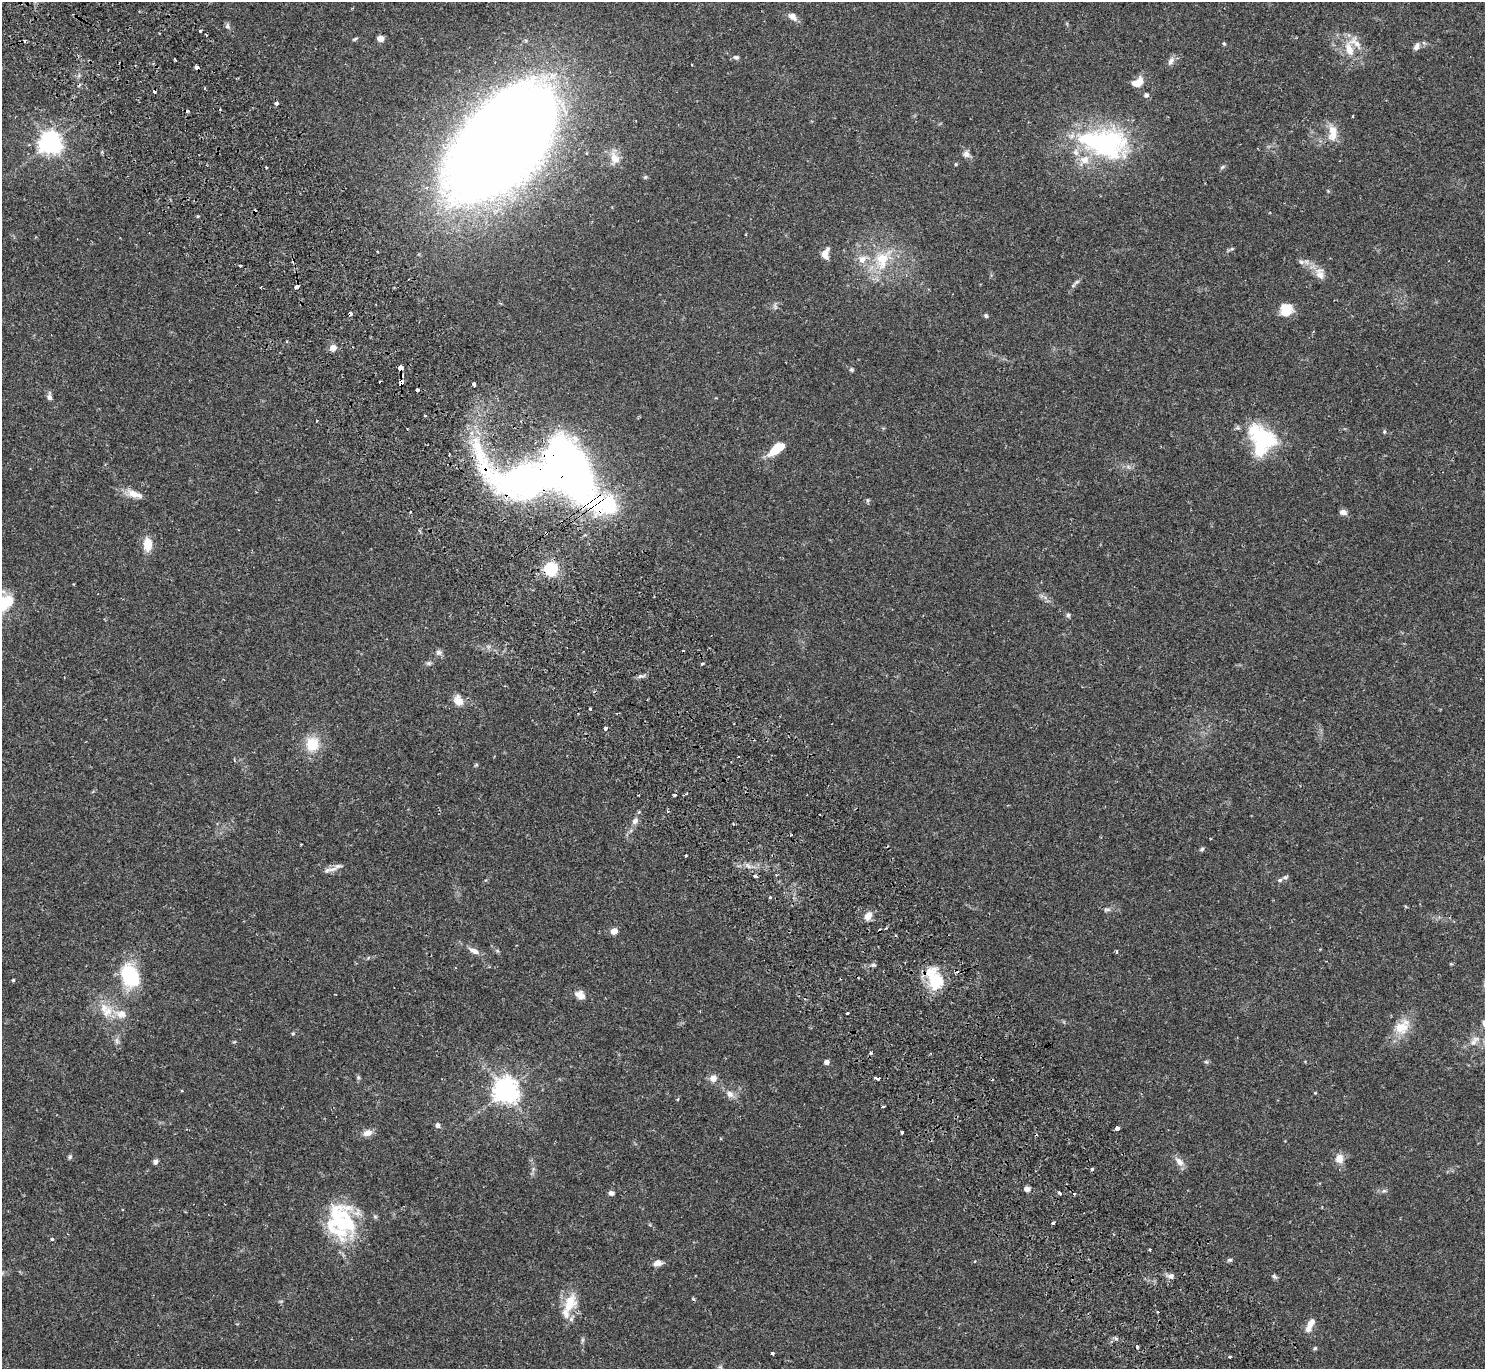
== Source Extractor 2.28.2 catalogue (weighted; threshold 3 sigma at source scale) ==
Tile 11 of 4 x 4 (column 3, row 3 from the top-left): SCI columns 3015-4497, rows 1568-2934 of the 6031 x 6007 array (HDU 1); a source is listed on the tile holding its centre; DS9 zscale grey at full resolution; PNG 1487 x 1371 px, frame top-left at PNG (2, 2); no overlay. Shown black and unused: <1% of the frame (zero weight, under 2 of 3 exposures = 3% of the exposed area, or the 3 px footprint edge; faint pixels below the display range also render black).
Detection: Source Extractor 2.28.2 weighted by HDU 2 'WHT'; one run over the whole footprint, this tile lists its part. Background 0.0994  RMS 0.0061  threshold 0.0275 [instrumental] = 3 sigma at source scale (4.5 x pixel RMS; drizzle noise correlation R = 1.50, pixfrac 1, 0.05/0.05 arcsec/px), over >= 5 px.
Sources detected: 153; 2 inside a brighter object's white glare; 16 cosmic-ray / hot-pixel residue — not listed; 8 inside a brighter listed object's ellipse — not listed separately; the other 127 listed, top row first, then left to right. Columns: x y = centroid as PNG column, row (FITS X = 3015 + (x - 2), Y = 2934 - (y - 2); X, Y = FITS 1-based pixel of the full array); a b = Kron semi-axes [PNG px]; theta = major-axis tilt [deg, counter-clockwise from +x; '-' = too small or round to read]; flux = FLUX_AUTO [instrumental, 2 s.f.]
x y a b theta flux
793 16 13 8 -47 3.6
227 26 8 6 -73 1.6
355 39 7 4 25 0.92
380 39 5 4 - 7
1417 46 10 7 59 2.9
1349 49 21 10 -68 9.4
736 57 8 6 -17 1.4
1171 61 13 7 60 2.7
197 67 4 3 - 4.3
1139 82 14 8 69 5
1146 95 5 5 - 1.8
277 103 3 3 - 10
1332 132 22 10 -88 8.6
50 143 8 7 - 430
501 143 95 51 49 1500
1105 143 55 35 -8 94
966 154 10 9 - 2.6
615 158 15 10 -58 6.1
1222 167 6 5 - 1
645 177 6 5 - 0.82
197 216 3 3 - 1.1
1232 249 6 4 -17 0.77
825 253 13 8 76 5
862 259 11 9 46 4.9
882 260 26 19 89 22
1301 262 8 6 -21 1.8
241 266 3 3 - 2.5
1320 274 16 10 -78 5.3
1076 282 11 4 38 1.6
297 287 5 4 - 4.4
775 307 9 3 -85 1.2
1286 310 14 13 - 9.5
986 316 6 5 - 1.1
333 348 10 9 - 3
401 368 4 4 - 20
851 370 5 5 - 0.96
401 382 5 3 - 7.6
474 384 4 3 - 3.4
417 390 3 3 - 3.8
50 397 8 6 -72 1.9
425 416 3 3 - 1.3
317 421 3 2 - 0.8
1384 432 5 4 - 0.75
1262 438 43 23 -33 39
777 448 18 9 39 15
571 470 52 28 -59 400
525 481 62 30 -14 260
133 494 15 9 -32 6
867 500 6 4 -90 0.8
608 505 7 6 - 220
1343 512 8 6 -9 2.9
546 533 4 3 - 2.3
148 544 17 10 -89 8.6
550 569 6 5 - 120
4 603 23 14 31 25
1068 615 6 5 - 1.1
439 652 9 7 -16 2
429 663 7 5 -20 1.2
702 664 3 3 - 0.92
459 701 14 10 -60 5.9
590 709 3 3 - 1.4
605 728 3 3 - 5.6
312 744 14 13 - 16
675 795 3 3 - 3.9
635 821 9 7 55 2.7
1202 849 6 5 - 1
686 856 3 2 - 0.8
333 869 16 5 20 3.6
755 876 4 4 - 1.1
1285 877 6 5 - 1.2
1280 880 7 5 22 1.1
770 897 4 3 - 0.56
1107 909 11 4 5 1.4
868 916 6 5 - 7.9
614 931 5 4 - 9
474 951 15 7 -24 3.6
1117 951 4 3 - 0.7
873 965 7 4 17 1.1
130 976 21 15 -63 42
935 979 29 16 -67 24
13 980 4 3 - 0.77
580 995 13 9 -37 4.9
107 1012 17 11 47 8.1
847 1013 3 2 - 0.74
121 1014 14 12 -3 6.4
1402 1027 25 16 39 12
293 1034 5 3 - 0.65
117 1041 9 4 -89 1.6
1474 1041 18 8 52 5.1
871 1053 4 3 - 1
826 1062 5 4 - 3.2
1206 1062 6 4 -1 0.89
358 1077 6 4 -46 0.9
713 1078 7 7 - 4.5
878 1078 5 3 - 2
182 1091 3 3 - 0.74
506 1091 8 8 - 490
1315 1093 4 3 - 0.49
730 1094 12 8 -40 3.7
883 1107 4 3 - 2.3
437 1125 6 5 - 1.8
1117 1128 4 4 - 8.6
902 1132 3 3 - 1.7
367 1133 10 7 16 4.2
70 1157 6 5 - 0.99
1339 1158 11 10 - 5.3
155 1162 6 5 - 2.1
1179 1162 13 8 -46 4
1092 1169 3 3 - 1.4
1027 1189 7 5 -24 2.6
1384 1191 7 4 1 1.2
611 1193 6 5 - 2.3
1060 1193 5 4 - 1.1
342 1223 43 36 80 48
1053 1223 3 3 - 2.9
52 1239 4 4 - 1.2
1230 1260 5 5 - 1
657 1263 11 7 10 3.4
1171 1276 8 6 -21 2.3
1274 1276 7 5 -29 1.3
569 1303 27 14 66 15
1157 1312 3 2 - 0.53
1310 1325 19 7 63 5.6
582 1340 7 4 71 0.98
1315 1348 5 5 - 0.8
772 1353 4 3 - 1.8
1230 1357 4 3 - 0.65
Overlapping masked pixels (flux is a lower limit): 8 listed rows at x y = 197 67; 401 368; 401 382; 571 470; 525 481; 608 505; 546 533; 550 569
Isophote crosses this tile's border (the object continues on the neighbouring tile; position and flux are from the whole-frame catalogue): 3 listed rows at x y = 501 143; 4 603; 1474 1041
Unlisted compact peaks at least as high as the median listed source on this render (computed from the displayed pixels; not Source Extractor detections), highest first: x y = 640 676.